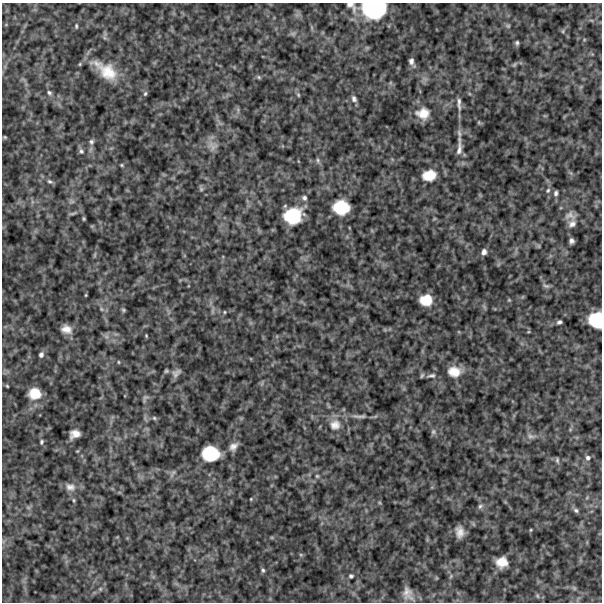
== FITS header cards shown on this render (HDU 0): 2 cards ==
NAXIS1  =                  600
NAXIS2  =                  600

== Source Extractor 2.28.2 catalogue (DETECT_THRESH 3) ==
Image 600 x 600 px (HDU 0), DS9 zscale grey, 1 PNG px = 1 image px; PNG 604 x 604 px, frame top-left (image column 1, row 600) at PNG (2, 3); no overlay
Background 488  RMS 120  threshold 357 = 3 sigma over >= 5 px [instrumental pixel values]
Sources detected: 97; all 97 listed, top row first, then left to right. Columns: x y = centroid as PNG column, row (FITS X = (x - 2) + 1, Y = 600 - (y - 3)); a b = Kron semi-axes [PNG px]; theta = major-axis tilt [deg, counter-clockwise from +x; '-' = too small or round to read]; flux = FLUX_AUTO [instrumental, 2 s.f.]
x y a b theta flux
351 6 18 9 -48 62000
374 9 22 15 0 720000
76 26 7 4 -82 11000
508 26 6 5 - 14000
563 31 6 3 73 8200
293 34 7 6 - 19000
517 43 6 5 - 16000
411 61 8 6 89 33000
80 64 4 4 - 8200
514 65 7 4 58 12000
108 72 28 18 -39 240000
259 77 6 5 - 12000
49 93 7 6 - 19000
145 94 7 5 72 14000
298 95 6 4 -69 12000
354 99 9 6 -67 26000
459 104 20 5 -88 40000
423 113 17 14 -3 120000
5 137 4 3 - 8900
91 142 8 6 68 22000
213 146 14 11 -33 65000
459 149 22 8 83 70000
81 151 8 6 -53 20000
318 160 7 5 -71 17000
122 165 5 4 - 9500
429 175 15 11 10 150000
50 181 8 5 -22 18000
201 189 6 6 - 16000
548 190 8 6 57 20000
556 193 7 5 84 21000
304 198 7 6 - 22000
71 201 9 5 -6 20000
341 207 15 12 -7 290000
73 213 13 4 16 18000
570 215 17 12 -12 67000
293 216 16 13 15 370000
84 219 3 3 - 8700
434 219 6 3 19 7100
572 224 11 9 43 48000
571 241 5 5 - 26000
539 246 6 4 -90 9800
484 252 7 6 - 31000
95 255 8 4 81 11000
546 286 10 6 -17 21000
86 295 5 3 - 7500
426 300 11 10 - 150000
509 300 4 4 - 8400
101 309 6 4 -88 12000
123 310 6 4 -22 11000
213 310 11 4 81 20000
224 312 4 4 - 8600
596 320 13 12 - 320000
559 322 6 4 15 20000
66 329 10 8 -18 69000
106 336 7 4 -19 19000
146 336 4 3 - 7300
41 355 7 6 - 27000
118 362 5 3 - 7400
166 371 5 4 - 12000
454 372 16 13 -5 120000
176 373 12 7 40 36000
431 375 12 5 6 26000
422 376 6 4 62 11000
7 386 5 4 - 8500
35 393 13 12 - 150000
145 398 10 5 53 16000
359 416 26 5 -2 55000
154 418 6 5 - 12000
335 425 17 16 - 110000
433 432 8 7 - 21000
75 434 10 7 23 66000
531 436 12 7 -12 39000
41 442 7 5 80 14000
233 446 12 9 43 50000
210 453 15 12 -4 350000
588 458 7 7 - 25000
557 460 8 5 -81 14000
173 473 12 5 58 22000
317 476 5 5 - 12000
70 487 15 11 -14 59000
251 499 3 3 - 6600
74 500 6 4 -89 11000
480 506 8 6 45 22000
28 507 7 4 -19 15000
576 510 8 5 -37 21000
531 530 5 3 - 7500
460 532 11 7 -83 66000
301 555 6 4 -19 9500
502 562 13 12 - 110000
263 570 5 5 - 14000
351 576 6 5 - 16000
451 576 6 4 49 12000
436 578 6 3 72 8100
574 588 7 4 -45 15000
100 589 6 5 - 15000
408 593 18 11 -64 74000
537 596 7 4 -71 12000
At the frame edge (FLAGS 8, measured only in part): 3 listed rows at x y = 351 6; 374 9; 596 320